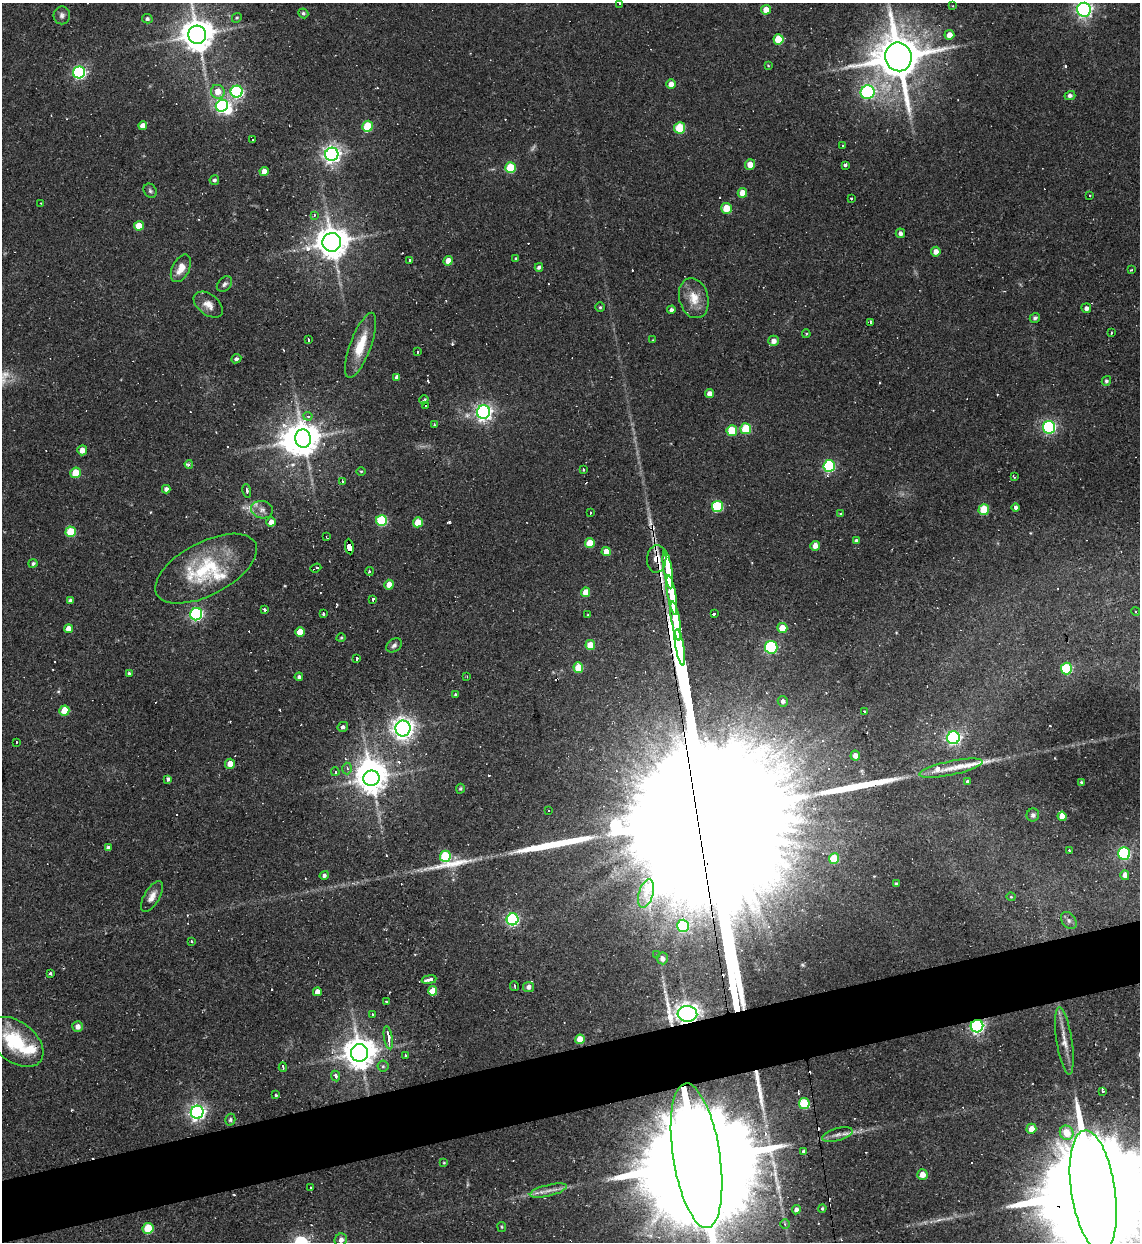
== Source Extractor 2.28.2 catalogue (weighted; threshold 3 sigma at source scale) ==
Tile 7 of 4 x 4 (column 3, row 2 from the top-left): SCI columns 2531-3668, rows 2483-3722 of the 4944 x 4963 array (HDU 1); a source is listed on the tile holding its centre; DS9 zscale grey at full resolution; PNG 1142 x 1244 px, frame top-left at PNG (2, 3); each listed source drawn as its Kron ellipse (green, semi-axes under 4 px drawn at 4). Shown black and unused: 5% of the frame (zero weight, under 2 of 3 exposures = <1% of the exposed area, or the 3 px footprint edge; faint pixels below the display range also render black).
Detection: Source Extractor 2.28.2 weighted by HDU 2 'WHT'; one run over the whole footprint, this tile lists its part. Background 0.0631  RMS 0.0059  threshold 0.0265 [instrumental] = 3 sigma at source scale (4.5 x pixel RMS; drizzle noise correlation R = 1.50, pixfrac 1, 0.05/0.05 arcsec/px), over >= 5 px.
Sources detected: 270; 1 too faint to see at this stretch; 4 inside a brighter object's white glare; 40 cosmic-ray / hot-pixel residue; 4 long thin detections or spike segments (spike, bleed or trail) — neither listed nor drawn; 8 inside a brighter listed object's ellipse — not listed separately; the other 213 listed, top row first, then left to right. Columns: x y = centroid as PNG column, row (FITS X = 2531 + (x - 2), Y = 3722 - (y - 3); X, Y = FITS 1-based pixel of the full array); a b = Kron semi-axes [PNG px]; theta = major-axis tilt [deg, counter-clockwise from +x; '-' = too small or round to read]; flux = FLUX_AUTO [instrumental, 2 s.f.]
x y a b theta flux
619 3 2 2 - 0.47
953 6 3 2 - 0.38
766 10 5 5 - 6.7
1084 10 7 7 - 180
303 13 5 4 - 1.2
62 15 9 8 - 2.1
237 18 5 4 - 0.81
147 19 5 4 - 1.5
197 35 9 9 - 1200
949 35 5 5 - 5.2
778 39 5 5 - 21
898 57 14 13 - 3000
768 65 4 4 - 0.53
79 72 6 6 - 120
671 84 5 5 - 4.9
218 92 7 6 - 7.1
237 92 6 6 - 97
868 92 7 7 - 85
1070 96 5 4 - 1.7
222 106 6 5 - 140
143 126 4 4 - 4.9
367 126 5 5 - 23
680 128 6 5 - 25
253 140 3 2 - 0.88
843 146 3 3 - 1.1
332 154 6 6 - 290
750 165 5 5 - 6.5
845 165 3 3 - 9.5
510 168 5 5 - 28
264 171 5 4 - 4.5
214 180 5 4 - 1.4
150 191 7 6 - 1.3
742 193 5 4 - 6.6
1090 195 3 2 - 0.71
851 198 3 3 - 1.6
40 203 3 2 - 0.4
726 208 5 5 - 13
314 215 4 4 - 1
139 226 5 4 - 8.8
900 233 5 4 - 2.3
332 242 9 9 - 1100
936 252 5 4 - 3.9
516 258 3 3 - 0.79
409 260 3 3 - 2.7
448 261 5 4 - 6.3
539 267 4 3 - 1.7
181 268 15 8 62 6.7
1131 270 4 3 - 0.82
224 284 9 6 46 1.7
694 298 20 14 -75 10
208 305 17 10 -37 5.2
600 307 4 4 - 0.78
1086 308 5 5 - 2.1
671 310 4 4 - 2.2
1035 318 5 4 - 1.5
870 323 3 2 - 1.1
1111 333 2 2 - 0.77
806 334 4 3 - 0.8
308 340 3 3 - 3.1
653 340 3 3 - 0.41
773 341 5 5 - 3.9
361 345 34 10 70 15
417 352 3 2 - 0.88
236 359 5 4 - 1.4
397 377 4 4 - 2.7
1106 381 5 4 - 1.2
709 394 5 4 - 4
424 400 4 3 - 0.9
426 406 3 2 - 0.61
483 412 7 6 - 200
308 416 4 4 - 1.5
434 424 3 2 - 0.72
1049 427 6 6 - 120
746 429 5 5 - 25
732 431 5 5 - 18
303 438 9 8 - 1100
82 450 5 5 - 4.3
189 464 4 4 - 1.1
829 466 6 5 - 68
583 470 3 3 - 2.6
361 471 5 3 - 0.55
76 473 5 5 - 15
1014 477 3 2 - 0.51
343 482 3 2 - 0.62
166 489 4 4 - 2.6
247 491 7 3 -78 1.7
717 507 5 5 - 42
1016 507 4 4 - 1.9
262 510 11 8 -13 3.1
984 510 5 5 - 20
590 513 3 2 - 1.3
840 513 3 3 - 0.7
382 520 5 5 - 40
271 522 5 4 - 3.9
418 522 5 5 - 10
71 532 5 5 - 22
326 537 3 2 - 0.51
856 541 4 4 - 2
590 543 5 4 - 12
815 546 5 4 - 4.6
349 547 8 4 -82 40
606 552 4 4 - 6.2
657 559 13 9 85 7.7
33 563 4 4 - 1.3
316 568 5 3 - 2.6
206 569 55 26 27 45
668 569 19 3 -81 2500
370 571 4 3 - 1.2
389 585 5 4 - 6.8
586 592 5 4 - 8.4
672 595 20 3 -80 2600
373 599 3 3 - 3.7
70 601 4 4 - 2
264 609 3 3 - 2.3
1136 612 5 3 - 1.8
714 613 3 3 - 6.2
196 614 6 6 - 100
323 614 3 3 - 6.8
588 615 3 3 - 0.53
676 621 20 3 -80 2700
782 628 5 5 - 10
68 629 4 4 - 5.2
300 632 5 4 - 8.6
341 638 5 3 - 0.73
394 645 8 6 35 1.7
590 645 5 5 - 9.7
680 647 18 3 -80 2600
771 647 6 6 - 57
356 658 4 3 - 4.2
578 668 5 5 - 17
1066 669 6 5 - 37
129 673 4 3 - 0.81
467 676 3 2 - 0.54
299 677 4 4 - 1.7
455 694 3 3 - 2.2
783 701 5 5 - 2.2
64 711 5 5 - 14
864 711 3 2 - 0.87
343 727 5 4 - 1.5
403 728 8 7 - 380
953 738 6 6 - 120
16 742 3 2 - 0.69
855 756 5 5 - 4
230 764 5 5 - 5.9
951 768 32 7 12 7.3
347 769 6 4 -88 1.6
335 772 4 3 - 1
371 778 8 7 - 940
168 779 4 4 - 1.8
967 782 4 3 - 1.4
1081 782 3 2 - 0.75
460 789 5 4 - 0.75
549 811 2 2 - 0.55
1033 815 6 6 - 1.6
1062 816 4 4 - 6.5
108 848 4 4 - 2.6
1069 851 3 3 - 4.1
1124 854 6 6 - 73
445 856 5 5 - 29
834 858 5 5 - 19
324 875 5 4 - 1.5
1125 875 5 4 - 4.1
896 884 3 3 - 1.1
646 893 14 7 73 6.4
152 896 17 7 60 4.4
1011 897 4 4 - 0.61
512 919 6 6 - 110
1069 920 9 6 -52 2.1
683 926 6 6 - 59
191 941 3 2 - 1.3
657 954 4 3 - 0.81
662 958 6 5 - 3
51 974 3 3 - 1.6
429 980 7 3 8 4.1
514 986 5 2 - 1.1
529 987 5 5 - 2.9
433 991 5 4 - 10
317 992 4 4 - 4.3
386 1001 3 2 - 0.96
687 1014 10 8 -4 410
373 1015 3 3 - 0.85
78 1026 5 5 - 3.5
977 1026 6 6 - 130
388 1038 12 4 -80 6.1
580 1039 5 4 - 12
1064 1041 34 8 -81 7
16 1042 31 20 -38 33
359 1053 9 8 - 1100
405 1055 3 3 - 2.9
383 1066 5 5 - 1.1
283 1067 5 2 - 2.4
336 1076 5 3 - 2.3
1102 1091 3 2 - 0.87
276 1095 3 3 - 1
804 1103 5 5 - 24
197 1112 6 6 - 220
230 1120 6 5 - 1.1
1031 1129 5 5 - 6.4
1067 1133 7 6 - 10
837 1135 16 6 15 3.4
804 1152 4 3 - 1.5
696 1156 73 23 -81 39000
444 1163 4 3 - 0.48
922 1175 5 5 - 5.5
310 1188 3 3 - 2
548 1190 19 5 14 4.7
1093 1191 61 22 -81 33000
822 1208 4 3 - 0.74
796 1210 4 4 - 2.6
785 1224 4 4 - 1.1
502 1227 5 4 - 0.77
148 1228 5 5 - 23
341 1240 6 6 - 3
Overlapping masked pixels (flux is a lower limit): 7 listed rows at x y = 898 57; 349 547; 657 559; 687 1014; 977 1026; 696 1156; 1093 1191
Isophote crosses this tile's border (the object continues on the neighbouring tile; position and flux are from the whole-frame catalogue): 5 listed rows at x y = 619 3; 1084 10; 197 35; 696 1156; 1093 1191